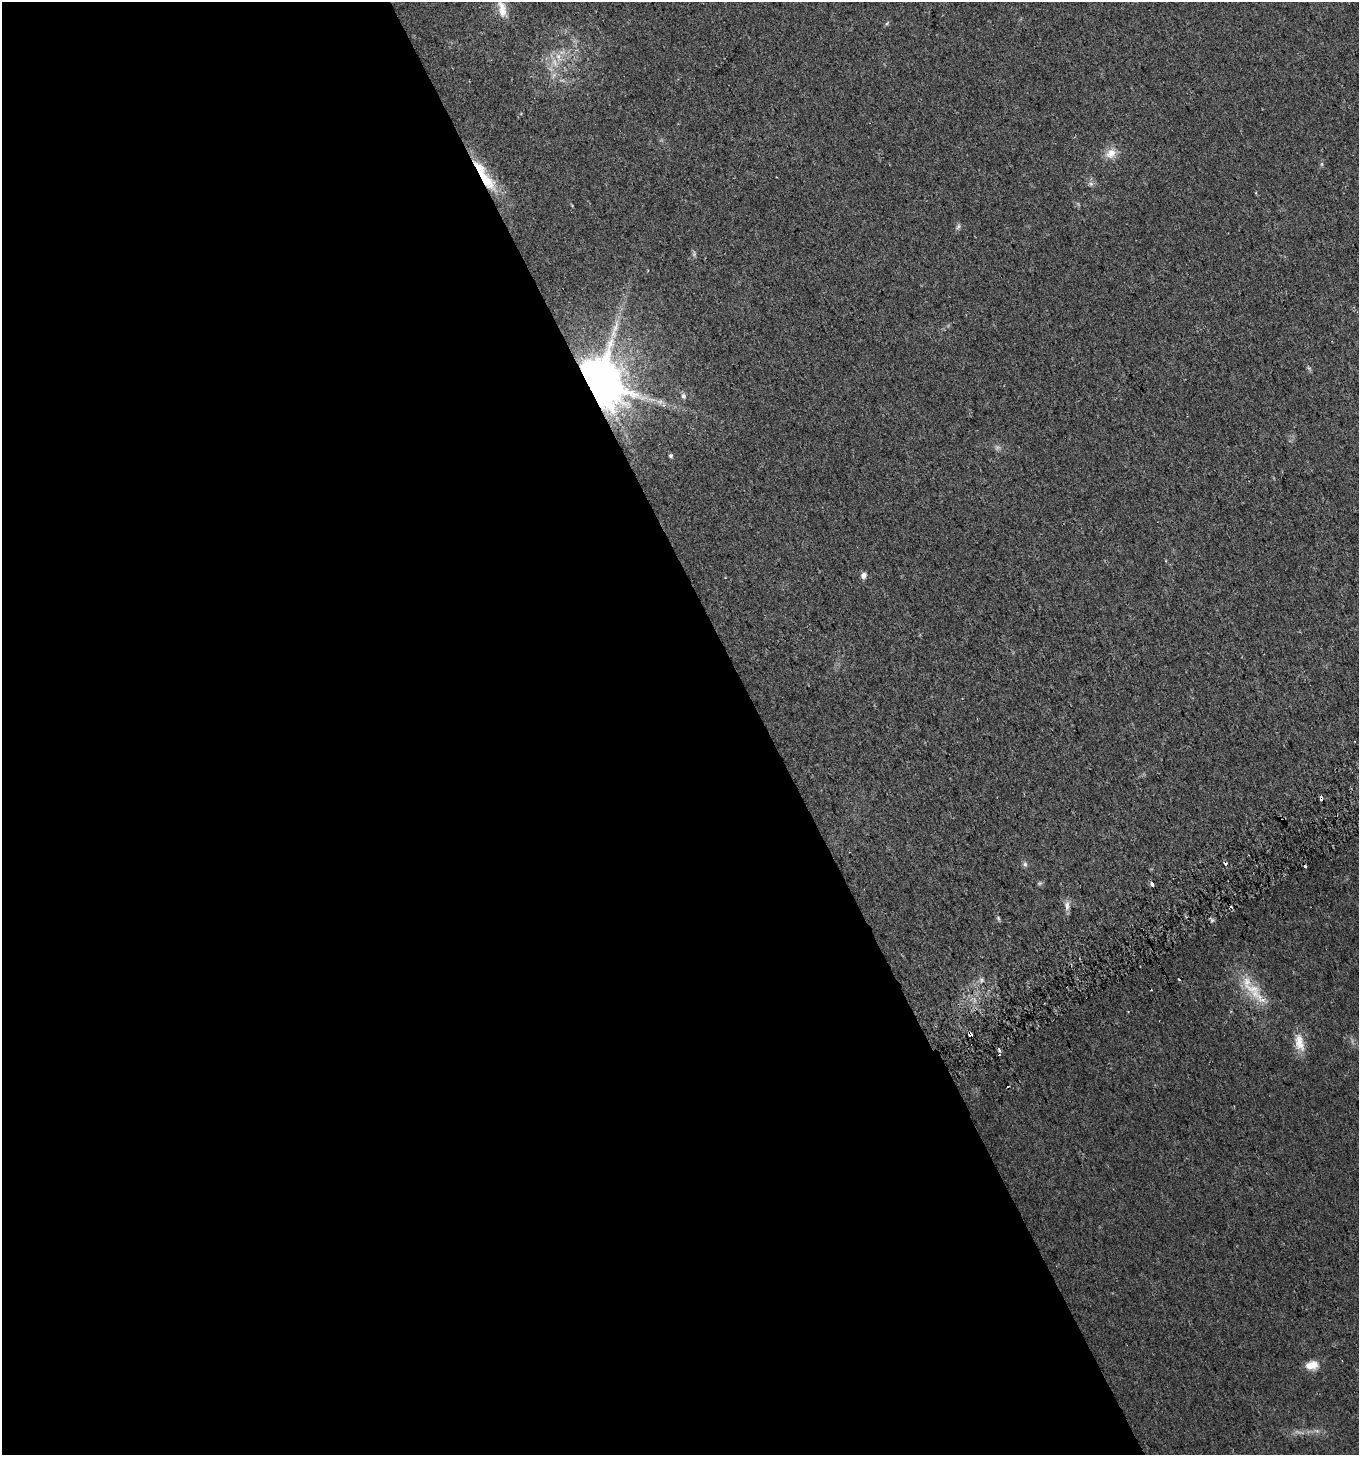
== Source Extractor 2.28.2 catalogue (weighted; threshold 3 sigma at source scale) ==
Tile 9 of 4 x 4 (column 1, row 3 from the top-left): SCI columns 185-1541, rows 1482-2934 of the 5736 x 5871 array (HDU 1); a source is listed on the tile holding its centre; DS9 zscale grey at full resolution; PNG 1361 x 1457 px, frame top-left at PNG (2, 2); no overlay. Shown black and unused: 56% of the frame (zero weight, under 2 of 3 exposures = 2% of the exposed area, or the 3 px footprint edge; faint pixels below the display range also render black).
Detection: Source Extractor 2.28.2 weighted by HDU 2 'WHT'; one run over the whole footprint, this tile lists its part. Background 0.0479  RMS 0.0082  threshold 0.0368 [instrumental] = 3 sigma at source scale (4.5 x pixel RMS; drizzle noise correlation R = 1.50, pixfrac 1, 0.0396/0.0396 arcsec/px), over >= 5 px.
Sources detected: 39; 6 too faint to see at this stretch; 5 cosmic-ray / hot-pixel residue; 1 long thin detection or spike segment (spike, bleed or trail) — not listed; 2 inside a brighter listed object's ellipse — not listed separately; the other 25 listed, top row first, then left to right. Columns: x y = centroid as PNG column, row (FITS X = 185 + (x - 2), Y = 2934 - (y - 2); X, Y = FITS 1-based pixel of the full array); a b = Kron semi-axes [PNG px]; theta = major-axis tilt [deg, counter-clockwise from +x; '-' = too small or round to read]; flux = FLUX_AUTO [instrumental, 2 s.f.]
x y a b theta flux
502 9 24 10 -78 11
887 23 7 4 45 1.1
555 63 13 7 -72 6.2
1111 153 16 12 27 9.1
485 178 43 14 -51 33
1091 184 7 5 -44 1.9
694 254 5 5 - 1.4
1309 368 7 4 -34 1.2
598 382 13 11 -52 4300
684 396 8 7 - 2.3
671 456 5 4 - 1.6
863 575 8 7 - 3
1321 798 5 3 - 6.7
1025 864 8 6 -90 1.9
1305 866 3 3 - 4
1040 883 7 4 1 1.2
1152 884 4 3 - 11
1067 906 14 6 88 4.1
998 918 6 5 - 1.2
981 980 7 5 -48 1.9
1252 988 33 15 -27 23
970 1035 4 3 - 25
1299 1042 25 12 -79 12
999 1049 3 3 - 2.4
1312 1365 14 9 10 11
Overlapping masked pixels (flux is a lower limit): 4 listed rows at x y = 485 178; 598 382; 1321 798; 970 1035